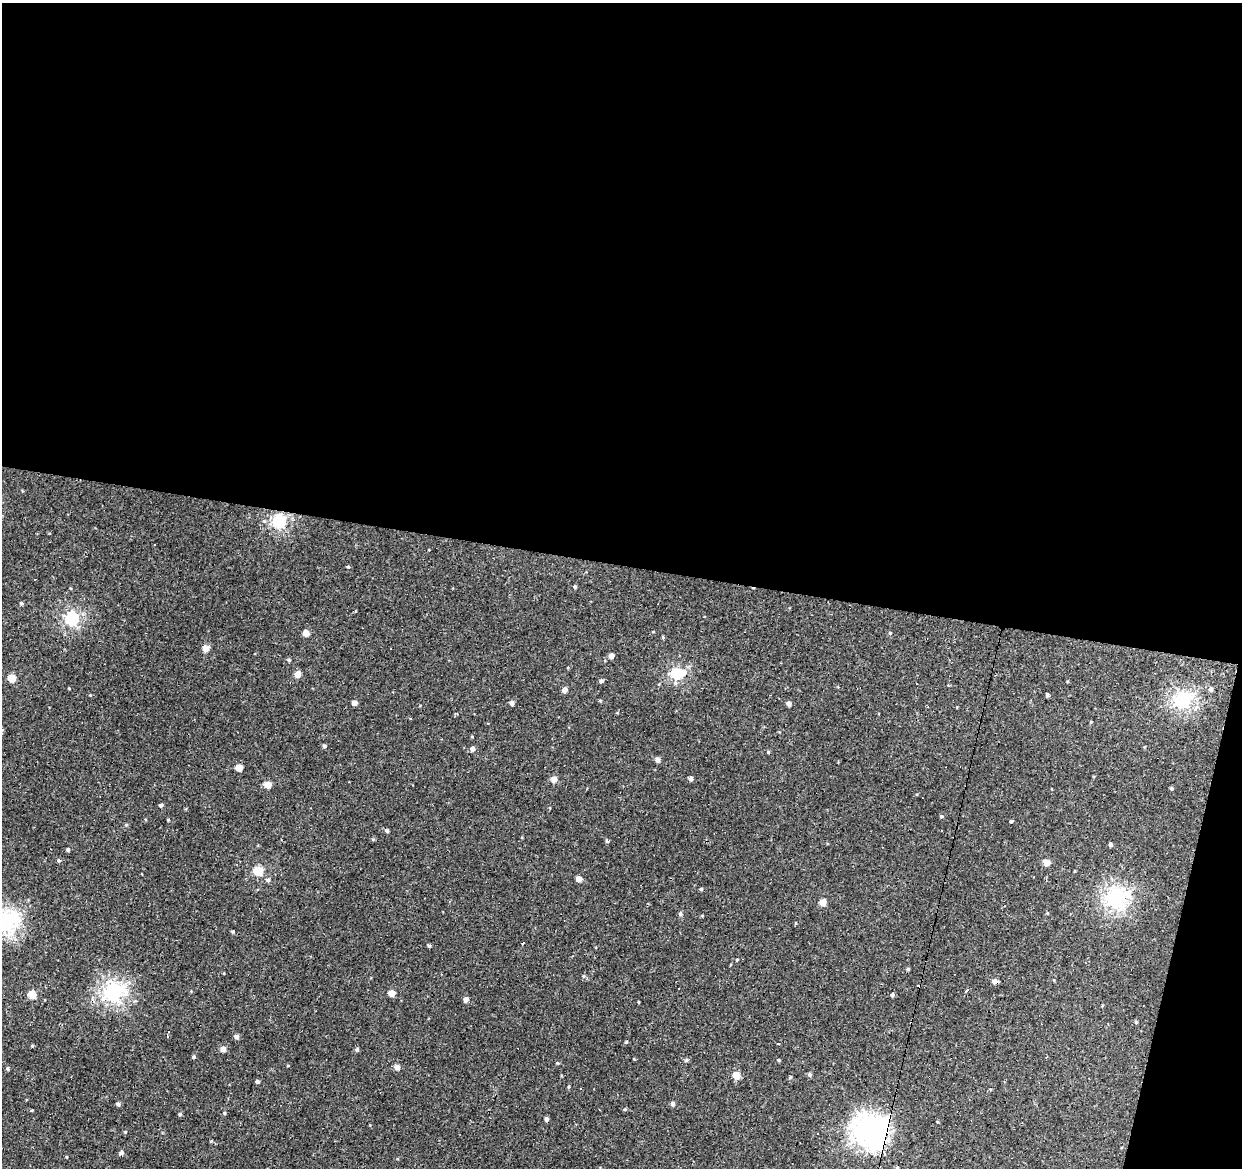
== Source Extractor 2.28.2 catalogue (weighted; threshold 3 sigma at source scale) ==
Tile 4 of 4 x 4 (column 4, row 1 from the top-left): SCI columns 3726-4965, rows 3779-4944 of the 4965 x 5165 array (HDU 1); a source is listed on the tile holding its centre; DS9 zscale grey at full resolution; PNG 1244 x 1170 px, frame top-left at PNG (2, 3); no overlay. Shown black and unused: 50% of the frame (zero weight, under 2 of 3 exposures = <1% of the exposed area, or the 3 px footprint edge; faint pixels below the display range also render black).
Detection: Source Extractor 2.28.2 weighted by HDU 2 'WHT'; one run over the whole footprint, this tile lists its part. Background 6.68e-04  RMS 0.0053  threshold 0.0239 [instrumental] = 3 sigma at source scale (4.5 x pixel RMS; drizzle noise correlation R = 1.50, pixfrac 1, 0.0396/0.0396 arcsec/px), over >= 5 px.
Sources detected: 89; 7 cosmic-ray / hot-pixel residue — not listed; the other 82 listed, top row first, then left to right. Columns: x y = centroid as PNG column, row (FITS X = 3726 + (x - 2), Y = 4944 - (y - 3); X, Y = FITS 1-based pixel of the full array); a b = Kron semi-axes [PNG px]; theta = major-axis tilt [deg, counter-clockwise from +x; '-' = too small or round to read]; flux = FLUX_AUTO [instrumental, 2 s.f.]
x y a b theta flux
279 521 6 6 - 68
155 545 3 3 - 5.8
348 567 5 3 - 0.51
575 586 4 4 - 0.74
21 603 4 4 - 0.78
72 619 6 6 - 72
306 633 4 4 - 6
206 648 5 5 - 5.7
611 656 4 4 - 2.8
289 660 5 3 - 0.64
677 673 7 5 5 45
297 674 5 4 - 6.2
11 678 5 5 - 12
601 681 5 4 - 0.95
1211 689 4 4 - 1.5
564 690 4 4 - 2.8
1047 695 4 3 - 0.98
1182 700 6 6 - 100
354 703 4 4 - 3.5
512 703 4 4 - 1.9
789 703 4 4 - 2.1
324 746 5 4 - 0.89
472 749 5 4 - 2.1
657 760 5 4 - 2.3
239 768 5 4 - 5.9
554 779 5 5 - 4.8
691 779 4 4 - 1.6
268 785 5 4 - 7.3
1171 788 4 3 - 0.81
161 805 5 3 - 1
942 816 5 4 - 0.6
1011 821 4 3 - 1.7
942 830 3 2 - 1
387 831 5 4 - 0.94
607 841 3 3 - 3.7
1111 844 4 4 - 1.2
68 850 5 4 - 0.82
59 860 3 3 - 3.3
1046 862 5 4 - 5.8
258 871 5 5 - 21
578 879 4 4 - 4.3
268 880 6 5 - 1
701 889 4 4 - 0.59
1116 898 7 7 - 150
823 902 4 4 - 6.5
680 914 5 4 - 1
5 922 8 7 - 170
233 932 5 3 - 0.53
523 943 3 2 - 0.82
429 946 4 4 - 0.7
737 960 4 3 - 0.42
908 969 4 4 - 0.67
995 981 6 4 -6 2.3
679 988 3 2 - 0.68
967 990 4 3 - 0.55
113 992 7 6 - 130
392 993 4 4 - 6.4
32 995 5 5 - 9.6
892 995 4 4 - 1.1
466 999 5 4 - 2.2
1136 1022 4 4 - 0.55
167 1036 3 2 - 0.56
237 1037 5 4 - 1.6
32 1045 5 3 - 0.57
223 1049 5 5 - 3
357 1050 4 4 - 1.1
194 1057 4 4 - 0.62
687 1060 5 4 - 0.68
778 1060 4 3 - 0.53
397 1067 5 5 - 2.8
8 1068 5 3 - 0.63
736 1075 5 5 - 8.6
257 1081 4 4 - 1
990 1090 4 2 - 0.62
118 1104 5 4 - 1
673 1104 5 4 - 1.4
625 1109 5 3 - 0.47
224 1113 4 4 - 0.59
180 1114 4 4 - 0.67
546 1119 4 4 - 1.4
870 1130 11 11 - 360
120 1153 5 3 - 2.2
Overlapping masked pixels (flux is a lower limit): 2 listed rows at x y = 995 981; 870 1130
Isophote crosses this tile's border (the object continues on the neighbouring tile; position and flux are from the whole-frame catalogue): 1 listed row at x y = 5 922
Unlisted compact peaks at least as high as the median listed source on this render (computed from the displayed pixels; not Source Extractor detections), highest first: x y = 168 820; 768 752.